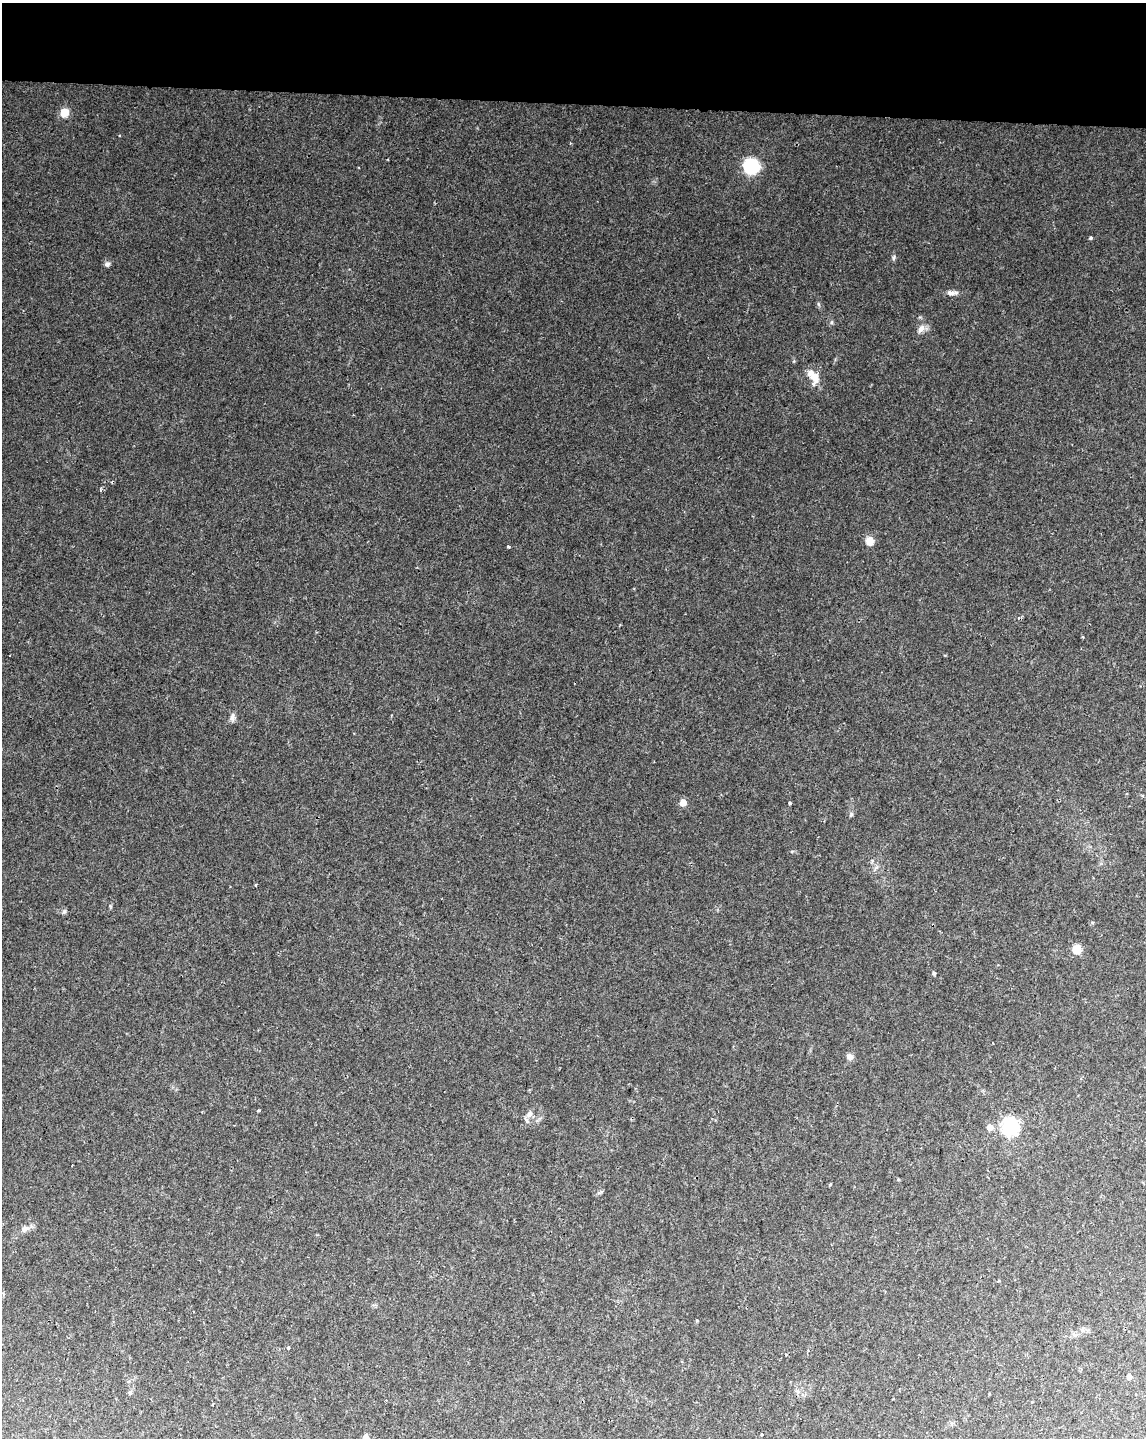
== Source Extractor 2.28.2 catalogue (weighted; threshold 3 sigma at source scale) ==
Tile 3 of 4 x 3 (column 3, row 1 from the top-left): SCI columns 2291-3434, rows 3098-4533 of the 4587 x 4817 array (HDU 1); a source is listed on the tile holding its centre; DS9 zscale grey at full resolution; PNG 1148 x 1440 px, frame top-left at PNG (2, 3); no overlay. Shown black and unused: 7% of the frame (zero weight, under 2 of 3 exposures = <1% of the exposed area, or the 3 px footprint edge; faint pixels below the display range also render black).
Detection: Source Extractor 2.28.2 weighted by HDU 2 'WHT'; one run over the whole footprint, this tile lists its part. Background 0.0309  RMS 0.0044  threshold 0.0199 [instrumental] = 3 sigma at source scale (4.5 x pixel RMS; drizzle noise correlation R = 1.50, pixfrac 1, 0.0396/0.0396 arcsec/px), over >= 5 px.
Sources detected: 37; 1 cosmic-ray / hot-pixel residue — not listed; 1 inside a brighter listed object's ellipse — not listed separately; the other 35 listed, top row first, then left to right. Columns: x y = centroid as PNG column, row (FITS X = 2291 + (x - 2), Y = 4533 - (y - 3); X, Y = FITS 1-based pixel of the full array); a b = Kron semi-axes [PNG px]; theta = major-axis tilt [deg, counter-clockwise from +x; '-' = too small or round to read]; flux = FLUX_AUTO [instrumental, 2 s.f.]
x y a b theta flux
64 113 7 6 - 8.2
751 166 9 8 - 46
1091 238 4 3 - 0.69
894 258 8 4 81 0.81
107 264 7 7 - 1.3
952 293 16 6 -1 2.3
831 322 6 4 89 0.66
921 329 12 8 46 2.8
814 377 19 10 -60 6.8
101 490 6 3 47 0.61
869 541 7 6 - 6.8
509 546 3 3 - 2.4
232 717 10 7 83 1.8
683 803 5 5 - 6.3
790 803 4 3 - 0.46
851 815 7 5 68 0.75
64 911 7 5 69 0.83
1077 949 6 6 - 9.8
934 973 4 4 - 0.74
850 1057 9 8 - 1.8
258 1111 3 3 - 0.68
529 1114 10 7 53 1.7
1010 1126 7 6 - 150
990 1127 5 5 - 4.1
72 1165 2 2 - 0.35
830 1184 5 3 - 0.4
25 1229 10 7 43 2
697 1320 5 3 - 0.37
1075 1335 8 5 -17 1.2
289 1347 4 3 - 1.1
1129 1376 5 5 - 2.3
130 1392 6 5 - 0.79
213 1404 3 2 - 0.62
762 1435 3 3 - 1.2
366 1438 6 5 - 3
Isophote crosses this tile's border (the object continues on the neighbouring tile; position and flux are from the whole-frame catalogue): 1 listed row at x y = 366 1438
Unlisted compact peaks at least as high as the median listed source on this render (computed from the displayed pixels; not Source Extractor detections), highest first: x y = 818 304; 920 317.